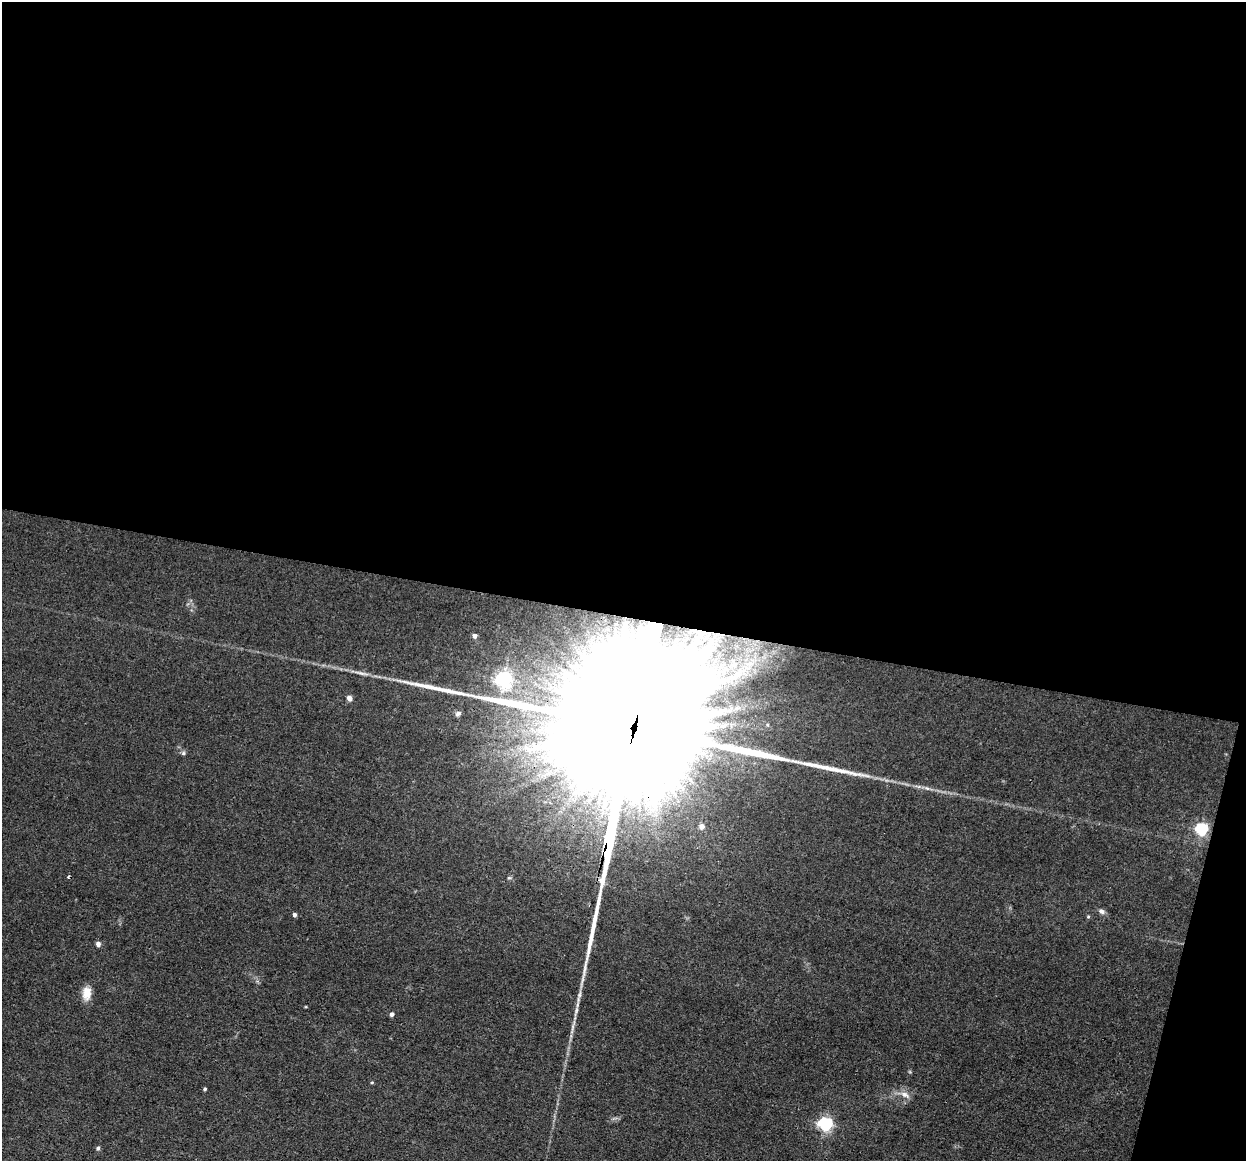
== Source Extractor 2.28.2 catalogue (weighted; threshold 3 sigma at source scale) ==
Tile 4 of 4 x 4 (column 4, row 1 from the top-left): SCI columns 3732-4975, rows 3720-4878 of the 4975 x 5000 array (HDU 1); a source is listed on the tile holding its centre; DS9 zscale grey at full resolution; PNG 1248 x 1163 px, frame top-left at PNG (2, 2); no overlay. Shown black and unused: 55% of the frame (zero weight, under 3 of 4 exposures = <1% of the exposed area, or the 3 px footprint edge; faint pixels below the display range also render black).
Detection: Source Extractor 2.28.2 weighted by HDU 2 'WHT'; one run over the whole footprint, this tile lists its part. Background 0.046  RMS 0.0054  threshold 0.0245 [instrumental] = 3 sigma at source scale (4.5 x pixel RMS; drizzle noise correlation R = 1.50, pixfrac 1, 0.05/0.05 arcsec/px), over >= 5 px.
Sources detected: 23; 1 cosmic-ray / hot-pixel residue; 1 long thin detection or spike segment (spike, bleed or trail) — not listed; the other 21 listed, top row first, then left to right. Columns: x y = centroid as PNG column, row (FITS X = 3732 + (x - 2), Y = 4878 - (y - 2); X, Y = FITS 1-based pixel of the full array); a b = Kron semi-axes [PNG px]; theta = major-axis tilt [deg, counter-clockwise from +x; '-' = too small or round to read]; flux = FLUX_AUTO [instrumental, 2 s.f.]
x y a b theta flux
475 636 4 4 - 2.5
711 672 9 8 - 3.2
361 673 26 4 -13 3.8
504 679 6 6 - 170
349 698 5 4 - 3.7
458 713 8 6 24 1.5
634 727 177 25 76 150000
183 753 6 4 90 0.9
702 826 5 5 - 3.6
1201 829 6 6 - 88
1102 911 7 6 - 1.8
294 915 4 4 - 1.5
1088 916 5 4 - 0.64
98 944 5 5 - 2.3
87 993 17 11 87 6
392 1014 4 4 - 2.1
372 1082 4 4 - 0.58
205 1089 4 4 - 0.71
905 1095 14 7 -26 3.3
825 1124 6 6 - 120
98 1148 5 4 - 1.1
Overlapping masked pixels (flux is a lower limit): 1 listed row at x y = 634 727